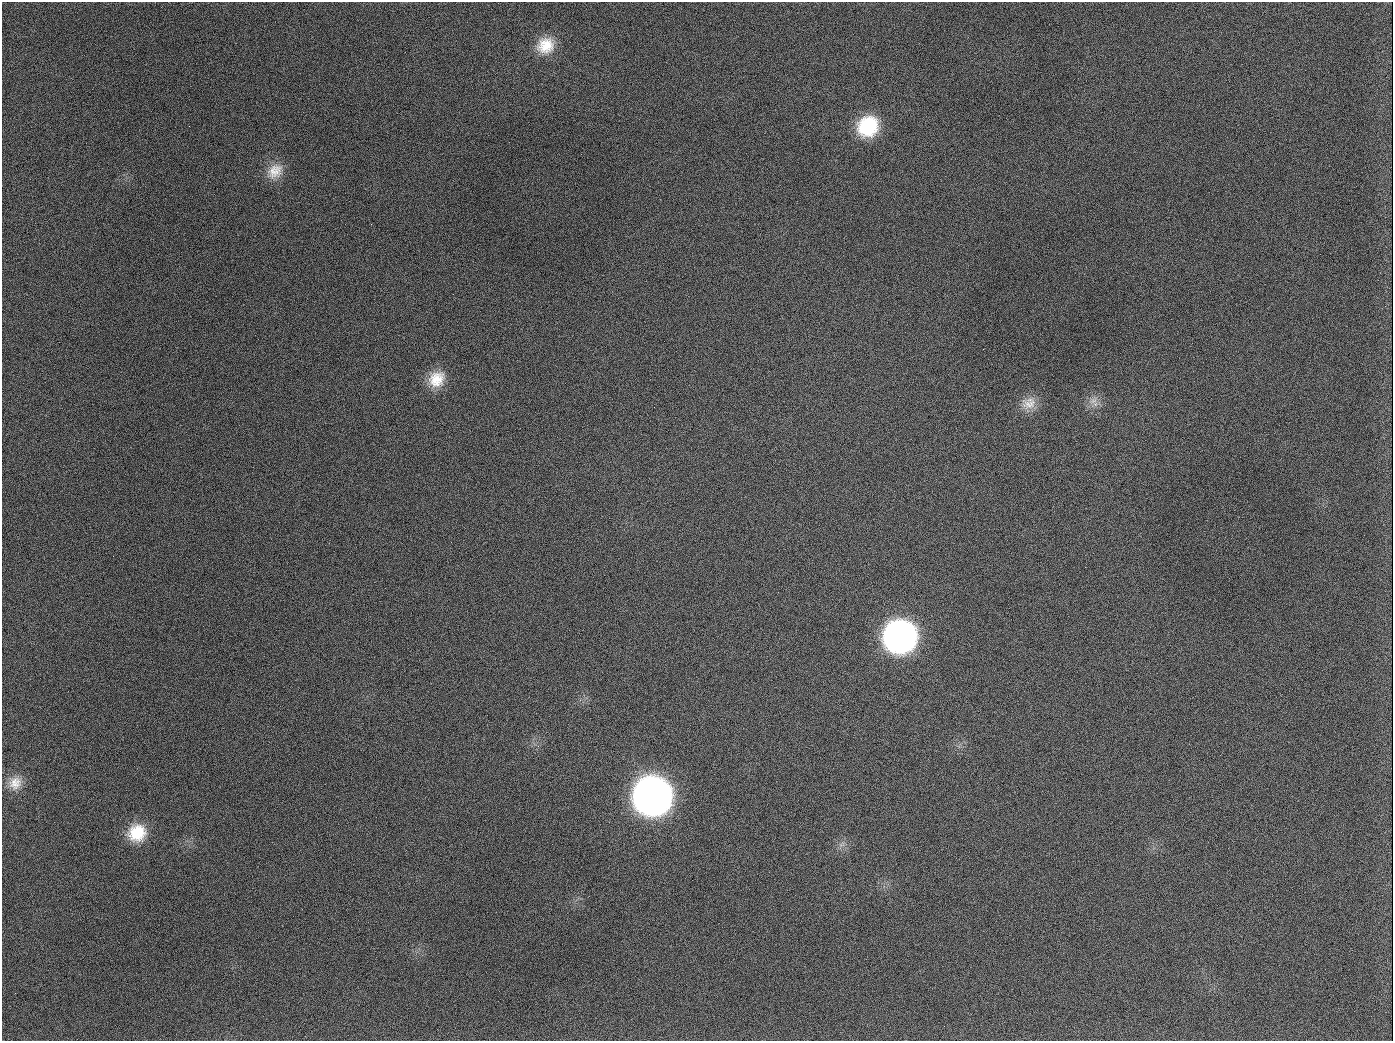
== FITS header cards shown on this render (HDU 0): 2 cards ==
NAXIS1  =                 1391
NAXIS2  =                 1039

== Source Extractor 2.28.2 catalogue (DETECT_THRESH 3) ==
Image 1391 x 1039 px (HDU 0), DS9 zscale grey, 1 PNG px = 1 image px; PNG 1395 x 1043 px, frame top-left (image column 1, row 1039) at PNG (2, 2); no overlay
Background 1610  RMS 72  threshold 217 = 3 sigma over >= 5 px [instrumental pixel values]
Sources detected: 13; all 13 listed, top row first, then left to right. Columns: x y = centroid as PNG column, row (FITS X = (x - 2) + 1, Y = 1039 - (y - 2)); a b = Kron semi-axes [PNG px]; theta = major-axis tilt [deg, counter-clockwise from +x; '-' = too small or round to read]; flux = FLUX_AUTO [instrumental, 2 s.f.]
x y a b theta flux
545 45 23 20 26 1.4e+05
189 126 3 2 - 5.7e+03
868 126 23 21 40 3.0e+05
275 171 23 17 43 9.2e+04
436 379 22 19 47 1.2e+05
1093 401 13 8 31 3.9e+04
1029 403 21 17 17 7.5e+04
654 407 2 2 - 3.2e+03
900 637 23 22 - 2.2e+06
15 783 18 16 44 7.4e+04
652 796 23 23 - 5.1e+06
137 833 21 20 - 1.7e+05
944 1026 3 2 - 3.9e+03